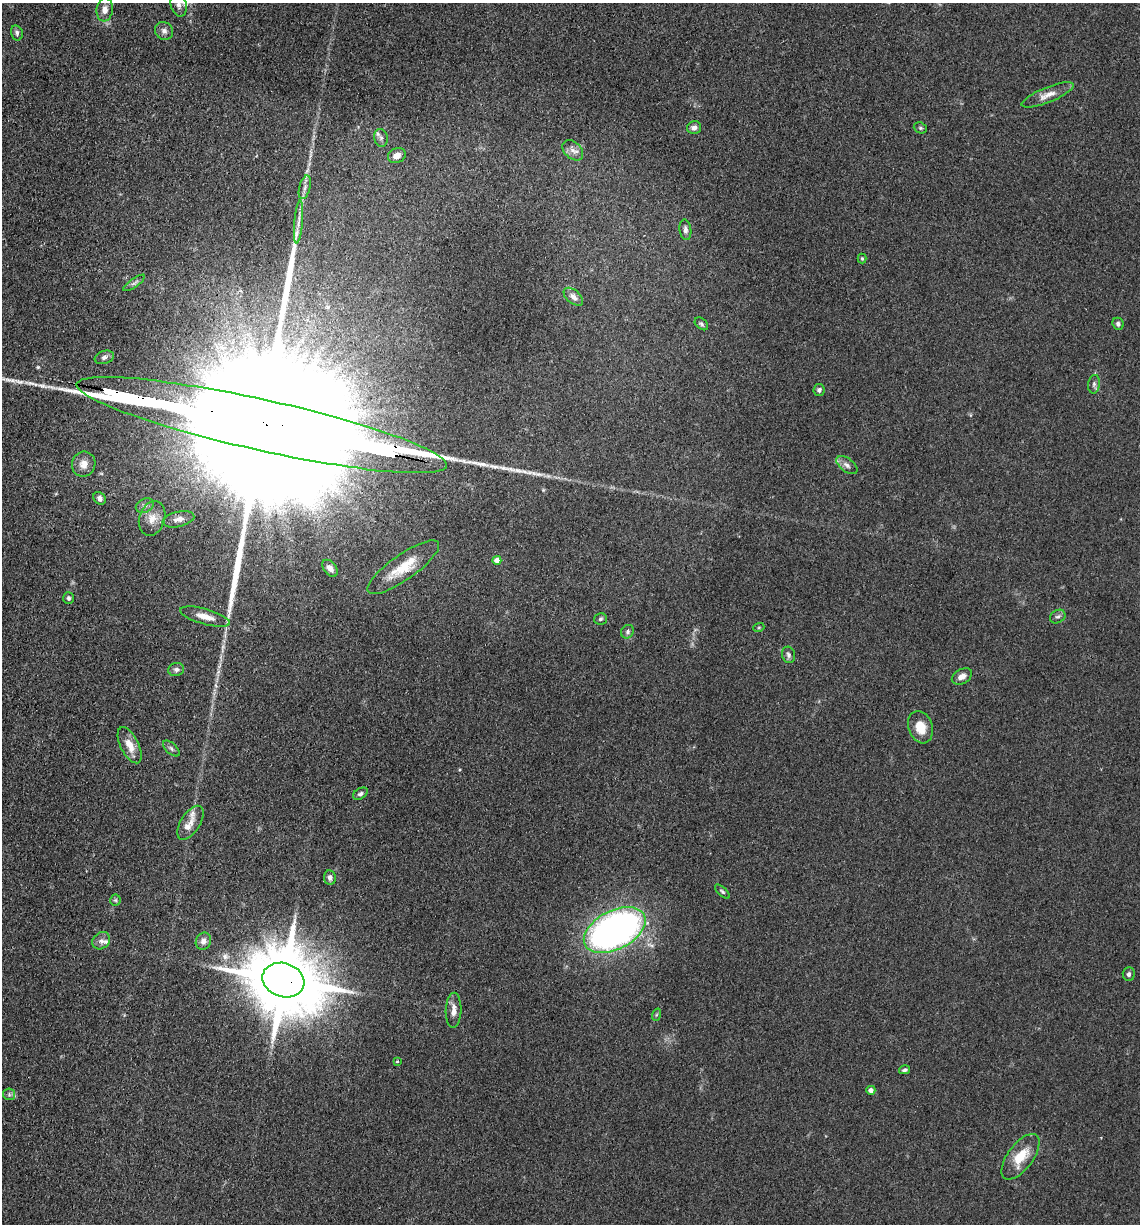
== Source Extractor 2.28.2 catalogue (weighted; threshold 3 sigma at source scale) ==
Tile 11 of 4 x 4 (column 3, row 3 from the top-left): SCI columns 2519-3656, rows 1228-2449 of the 4920 x 4899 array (HDU 1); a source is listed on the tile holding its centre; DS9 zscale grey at full resolution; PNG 1142 x 1226 px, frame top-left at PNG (2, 3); each listed source drawn as its Kron ellipse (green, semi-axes under 4 px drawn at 4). Shown black and unused: <1% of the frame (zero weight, under 3 of 4 exposures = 1% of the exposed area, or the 3 px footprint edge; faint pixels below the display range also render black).
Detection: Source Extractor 2.28.2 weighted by HDU 2 'WHT'; one run over the whole footprint, this tile lists its part. Background 0.104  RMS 0.0065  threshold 0.0294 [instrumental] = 3 sigma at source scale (4.5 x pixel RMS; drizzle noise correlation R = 1.50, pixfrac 1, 0.05/0.05 arcsec/px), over >= 5 px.
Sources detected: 65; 1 too faint to see at this stretch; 1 inside a brighter object's white glare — neither listed nor drawn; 3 inside a brighter listed object's ellipse — not listed separately; the other 60 listed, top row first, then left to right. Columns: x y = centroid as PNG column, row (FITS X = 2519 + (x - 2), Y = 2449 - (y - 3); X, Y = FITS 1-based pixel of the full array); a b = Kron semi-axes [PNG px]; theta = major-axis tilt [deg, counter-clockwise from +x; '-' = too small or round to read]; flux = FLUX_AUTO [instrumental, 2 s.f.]
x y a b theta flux
179 5 12 8 -77 3.5
105 10 12 8 83 4.6
164 31 9 8 - 3
17 33 8 5 -77 1.8
1048 95 28 7 22 6.7
694 128 7 6 - 3.1
920 128 7 5 -20 1.1
381 138 9 6 -76 2.3
573 150 12 8 -44 4.3
397 156 9 7 26 4.6
305 187 12 5 76 2.6
299 222 22 4 85 4.2
685 230 10 6 -82 2.5
862 258 5 4 - 0.81
134 283 13 4 36 1.8
573 297 11 6 -41 3.3
701 324 8 5 -41 1.3
1118 324 6 5 - 1.8
104 357 10 6 18 2.1
1094 384 9 6 81 2
819 390 6 5 - 2.1
262 425 189 25 -13 170000
84 464 13 11 71 5.9
847 465 12 6 -37 3
100 498 7 5 -47 2.2
145 506 9 7 25 2.5
152 518 18 13 72 8.2
178 519 16 7 13 4.9
497 560 4 4 - 6
403 567 43 12 35 19
330 568 10 6 -52 3.9
69 598 6 5 - 1.5
205 617 26 7 -16 8
1058 617 8 6 31 1.9
601 619 6 5 - 1.4
759 627 5 3 - 0.69
627 632 7 6 - 1.5
788 655 8 6 -74 2.1
176 669 8 6 13 2.2
962 676 11 7 30 4.2
920 727 17 12 -71 10
130 745 19 9 -64 8.8
171 749 10 5 -42 1.8
360 794 8 5 32 1.7
190 823 19 9 57 5.7
330 878 7 6 - 2.6
722 892 9 4 -43 1.3
115 900 5 5 - 1.1
615 930 33 19 28 320
101 941 10 8 43 2.8
203 941 9 7 66 3.6
1129 974 7 6 - 1.9
283 980 21 17 -19 7900
453 1010 18 8 88 5.6
656 1015 6 4 71 1
397 1061 3 3 - 0.58
905 1070 5 4 - 1.5
871 1090 4 4 - 3.4
9 1094 6 5 - 1.3
1020 1157 27 12 53 17
Overlapping masked pixels (flux is a lower limit): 2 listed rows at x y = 262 425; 283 980
Isophote crosses this tile's border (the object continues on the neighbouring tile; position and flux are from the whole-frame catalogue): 2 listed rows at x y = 179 5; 262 425